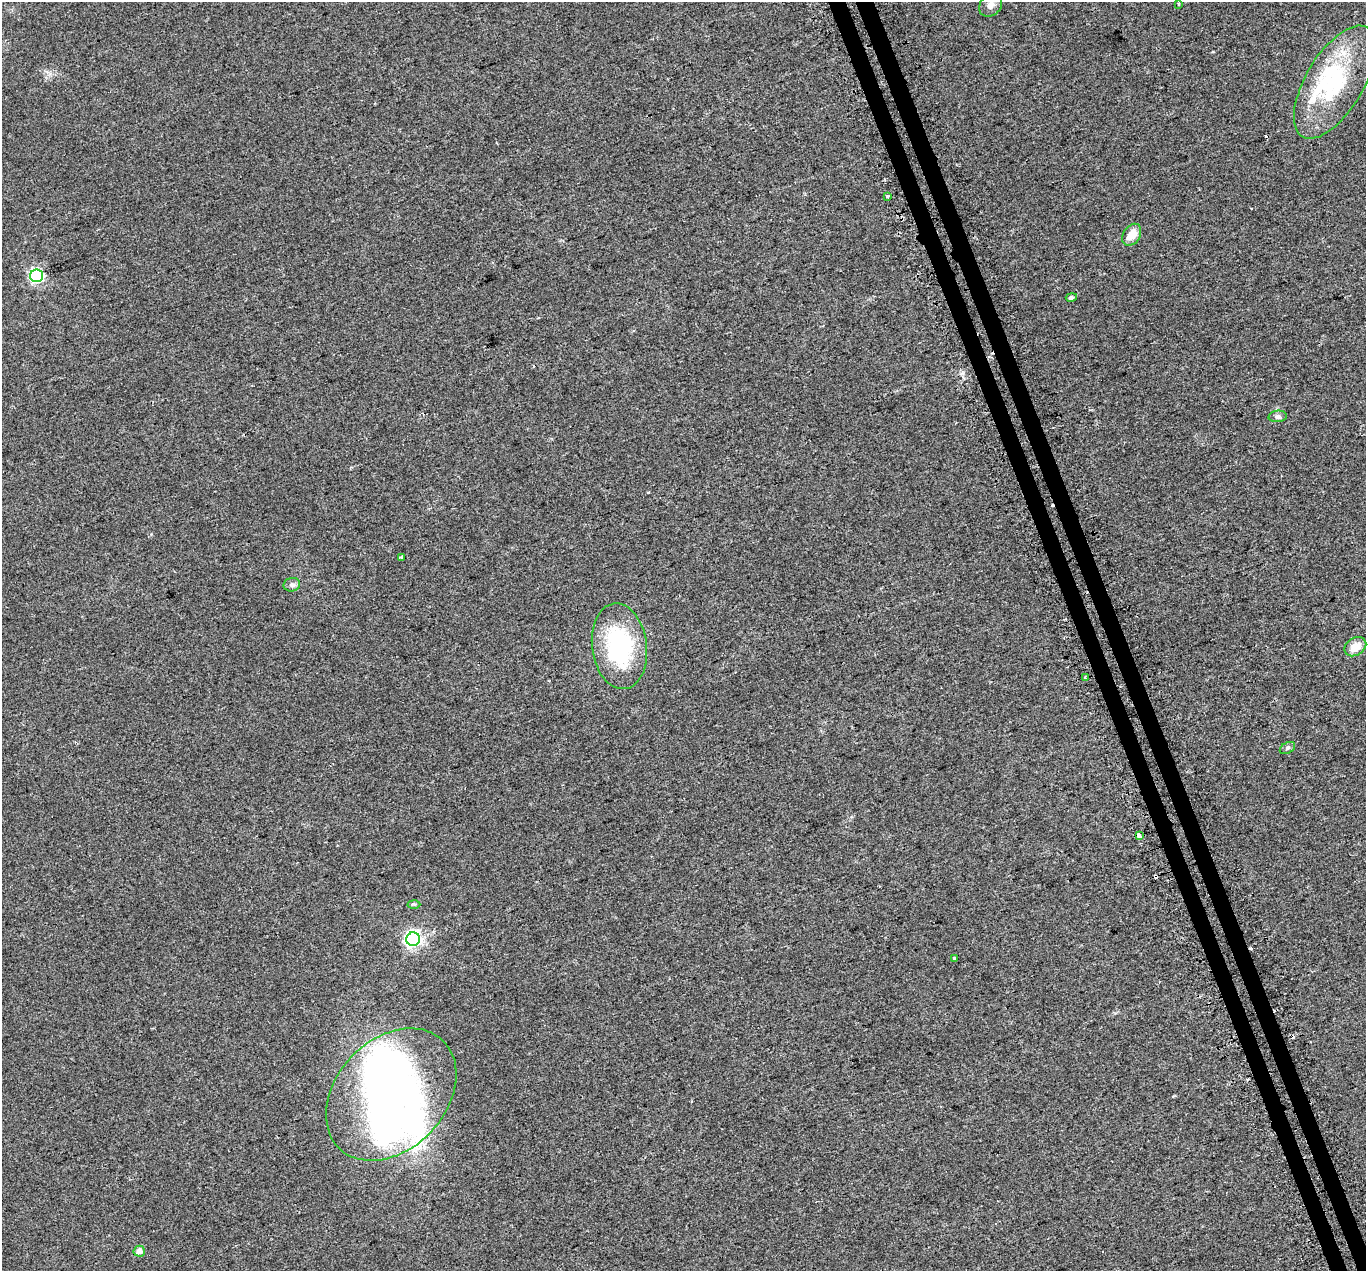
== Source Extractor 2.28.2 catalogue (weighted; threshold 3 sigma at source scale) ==
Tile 6 of 4 x 4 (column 2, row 2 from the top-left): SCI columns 1397-2760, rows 2703-3971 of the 5518 x 5351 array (HDU 1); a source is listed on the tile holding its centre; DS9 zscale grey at full resolution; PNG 1368 x 1273 px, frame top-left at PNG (2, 2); each listed source drawn as its Kron ellipse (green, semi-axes under 4 px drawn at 4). Shown black and unused: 3% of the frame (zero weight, under 2 of 3 exposures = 3% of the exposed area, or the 3 px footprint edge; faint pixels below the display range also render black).
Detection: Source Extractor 2.28.2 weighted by HDU 2 'WHT'; one run over the whole footprint, this tile lists its part. Background 0.0227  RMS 0.0068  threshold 0.0304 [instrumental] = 3 sigma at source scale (4.5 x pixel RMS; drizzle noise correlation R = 1.50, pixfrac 1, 0.0396/0.0396 arcsec/px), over >= 5 px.
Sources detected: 32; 5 inside a brighter object's white glare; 7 cosmic-ray / hot-pixel residue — neither listed nor drawn; the other 20 listed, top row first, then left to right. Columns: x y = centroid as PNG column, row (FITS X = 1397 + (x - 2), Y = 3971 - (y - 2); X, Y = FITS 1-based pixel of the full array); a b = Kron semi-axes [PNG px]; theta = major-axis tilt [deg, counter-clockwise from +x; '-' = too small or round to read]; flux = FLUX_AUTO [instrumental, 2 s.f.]
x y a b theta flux
1178 4 3 2 - 0.74
991 5 13 10 48 4.4
1335 82 63 29 59 65
887 196 3 3 - 2.2
1132 235 12 8 57 8.4
37 276 6 6 - 130
1071 297 5 4 - 1.5
1278 416 9 5 5 1.8
402 558 3 3 - 21
292 585 8 6 12 2.5
619 646 43 27 -83 73
1355 647 12 8 34 7.7
1085 678 4 3 - 3.4
1287 748 8 5 28 1.4
1139 835 3 3 - 34
414 904 6 4 -2 1
413 939 7 6 - 220
954 958 4 3 - 1.5
391 1095 75 55 46 220
139 1251 5 5 - 6
Overlapping masked pixels (flux is a lower limit): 1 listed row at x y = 1139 835